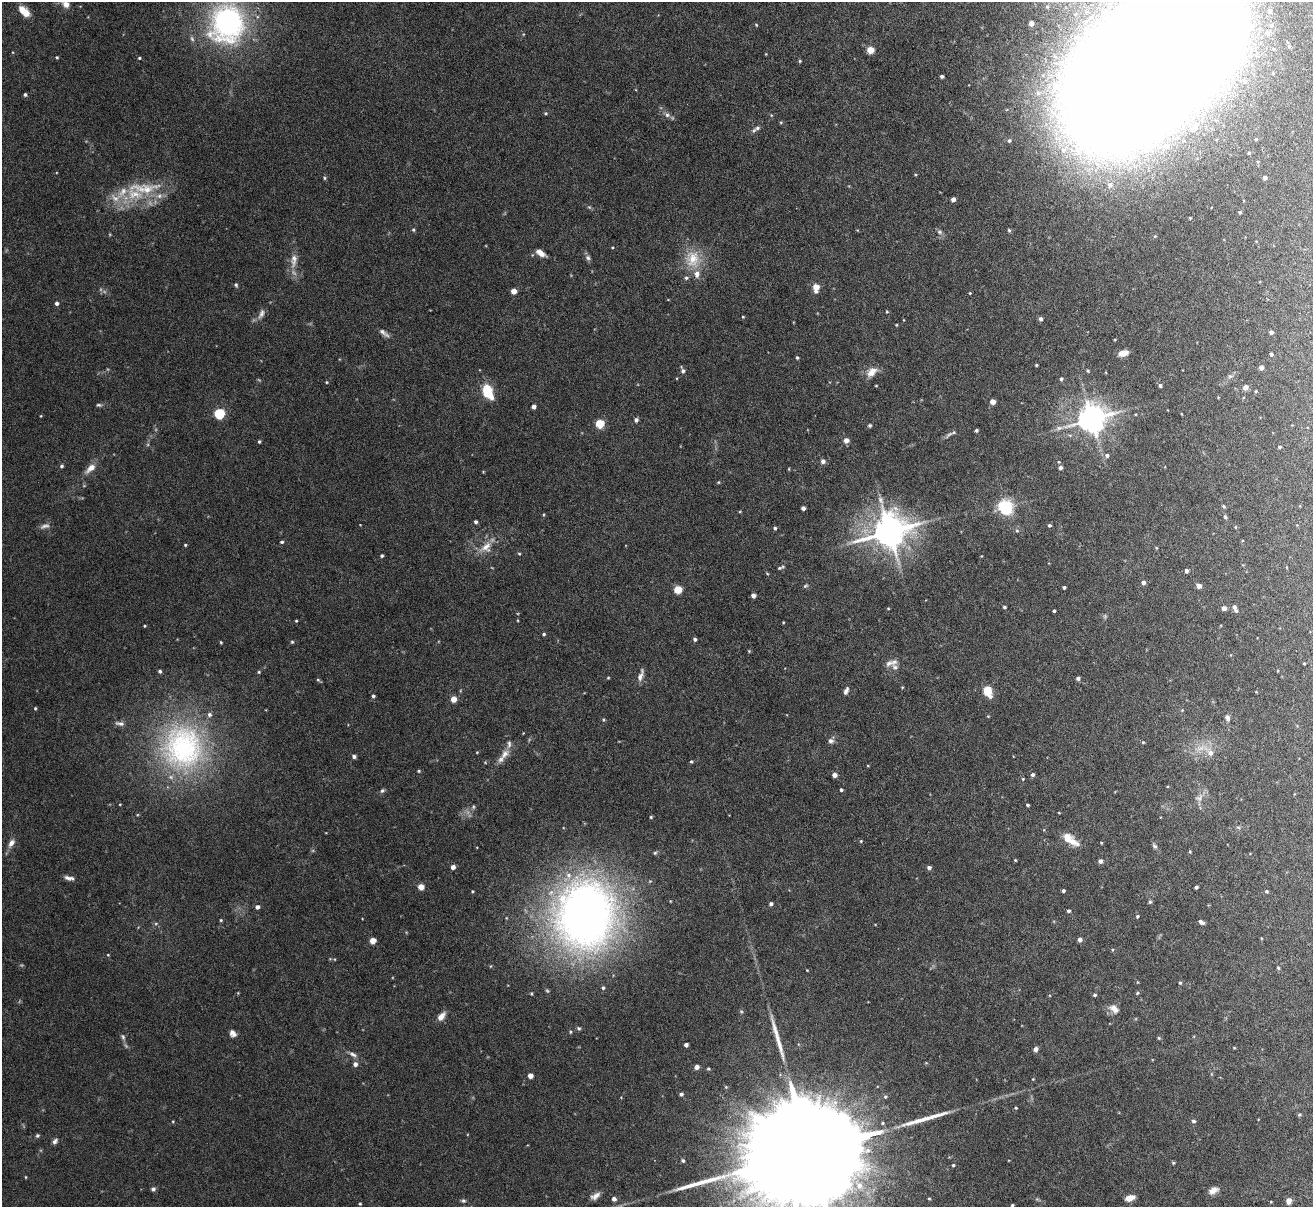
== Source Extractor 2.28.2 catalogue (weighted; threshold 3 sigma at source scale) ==
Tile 10 of 4 x 4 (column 2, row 3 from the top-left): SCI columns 1313-2623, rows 1348-2552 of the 5247 x 5228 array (HDU 1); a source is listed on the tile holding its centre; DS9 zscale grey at full resolution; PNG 1315 x 1209 px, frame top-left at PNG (2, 2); no overlay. Nothing masked; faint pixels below the display range render black.
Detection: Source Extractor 2.28.2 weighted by HDU 2 'WHT'; one run over the whole footprint, this tile lists its part. Background 0.0598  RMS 0.0025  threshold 0.0101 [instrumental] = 3 sigma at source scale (4.09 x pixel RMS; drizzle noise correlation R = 1.36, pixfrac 0.8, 0.05/0.05 arcsec/px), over >= 5 px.
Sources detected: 251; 3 too faint to see at this stretch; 2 long thin detections or spike segments (spike, bleed or trail) — not listed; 13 inside a brighter listed object's ellipse — not listed separately; the other 233 listed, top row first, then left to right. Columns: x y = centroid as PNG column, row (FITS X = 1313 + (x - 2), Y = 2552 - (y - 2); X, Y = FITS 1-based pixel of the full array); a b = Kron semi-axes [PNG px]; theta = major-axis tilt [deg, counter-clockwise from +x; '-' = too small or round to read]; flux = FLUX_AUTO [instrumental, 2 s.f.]
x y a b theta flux
66 4 7 6 - 1.9
1270 11 6 5 - 0.8
24 12 14 7 -44 3.6
227 23 42 37 79 52
1031 23 4 4 - 1.3
756 25 5 4 - 0.21
1271 25 7 6 - 0.7
1268 33 8 7 - 0.95
192 39 8 5 -63 0.59
870 50 6 6 - 2.6
57 57 4 3 - 0.27
139 58 4 3 - 0.27
800 61 4 4 - 0.26
1151 62 130 69 44 2200
942 76 3 3 - 0.49
25 95 4 4 - 0.43
546 113 5 4 - 0.29
667 115 6 6 - 0.65
781 122 5 3 - 0.23
1195 125 9 7 70 0.98
757 128 9 6 23 0.71
1256 139 3 3 - 0.21
1009 141 5 4 - 0.32
1249 153 4 3 - 0.27
324 178 6 4 -89 0.3
1265 178 4 4 - 0.71
1110 185 9 8 - 1.5
144 188 55 15 1 9.5
953 199 4 4 - 1.2
589 207 6 5 - 0.34
1240 212 3 3 - 0.27
1190 218 3 2 - 0.2
413 230 5 4 - 0.32
1009 230 5 4 - 0.31
939 232 8 5 -28 0.57
612 247 4 3 - 0.19
541 253 9 5 -34 2
588 258 8 6 -78 0.65
693 259 26 20 -81 6.7
294 260 21 9 84 2.5
236 285 6 4 -88 0.34
816 287 8 5 87 3
513 291 4 4 - 2.4
970 293 3 3 - 0.19
57 303 5 4 - 0.65
887 312 5 3 - 0.21
261 314 14 7 68 1.1
743 317 4 3 - 0.22
1041 319 5 4 - 0.7
383 332 12 7 -35 0.98
1271 332 4 4 - 0.61
1123 353 9 5 13 1.9
1271 354 4 3 - 0.42
797 358 4 3 - 0.35
1036 365 3 3 - 0.24
1261 367 4 4 - 1.2
683 371 6 6 - 0.62
1088 371 4 3 - 0.26
872 372 14 9 41 2.3
1230 376 7 5 7 0.55
1061 379 4 4 - 0.41
326 382 3 3 - 0.21
1160 385 4 4 - 0.5
876 386 3 2 - 0.17
1246 387 6 5 - 1.3
487 391 10 6 -68 11
1256 391 4 4 - 0.26
993 402 5 5 - 1.3
99 405 7 4 -9 0.4
534 407 4 4 - 0.88
219 413 5 5 - 19
1182 414 4 2 - 0.16
1092 419 9 8 - 340
636 420 5 5 - 0.57
600 424 5 5 - 10
870 425 4 4 - 0.36
976 430 3 3 - 0.41
953 433 6 4 20 0.39
846 440 5 5 - 1.3
259 442 4 3 - 0.33
1279 447 4 4 - 0.37
1107 455 5 5 - 0.56
823 461 5 5 - 0.91
61 466 5 4 - 0.4
91 468 16 7 42 2.1
1060 468 4 4 - 0.68
718 482 4 4 - 0.22
1224 506 5 3 - 0.32
1005 507 6 6 - 63
803 508 4 4 - 0.92
1225 517 5 4 - 0.33
476 522 4 4 - 0.51
1049 525 4 4 - 0.45
45 526 14 6 16 0.95
1235 527 5 3 - 0.17
775 528 5 4 - 0.42
889 531 11 10 - 560
1017 531 6 4 -2 0.32
282 542 4 4 - 0.37
185 545 3 3 - 0.24
486 547 16 13 44 3
519 554 4 4 - 0.26
382 556 4 4 - 0.36
779 568 6 4 17 0.38
1186 571 4 4 - 0.74
767 573 5 3 - 0.21
1143 582 4 4 - 0.88
805 586 7 4 20 0.34
1199 586 4 4 - 1.7
1064 587 3 3 - 0.4
678 589 5 5 - 7
753 595 4 4 - 1.2
1004 607 4 3 - 0.35
1234 607 6 5 - 0.64
888 608 4 3 - 0.19
1224 608 4 4 - 1
1054 611 3 3 - 0.33
296 621 3 3 - 0.23
144 626 3 3 - 0.22
544 634 4 3 - 0.36
695 639 4 4 - 0.55
221 642 4 3 - 0.25
292 642 4 4 - 0.29
749 651 4 3 - 0.21
894 662 10 7 35 1
1304 663 4 2 - 0.18
160 671 5 4 - 0.44
259 672 4 4 - 0.27
641 675 16 6 71 1.2
608 678 4 3 - 0.21
1078 678 4 4 - 0.66
318 680 6 4 -44 0.3
846 691 9 5 67 0.84
988 691 11 8 -67 4.2
373 696 4 4 - 0.38
453 699 4 4 - 3.1
35 708 4 3 - 0.27
1182 710 4 4 - 0.18
1227 718 7 6 - 0.66
603 720 4 3 - 0.23
120 723 13 6 -8 0.9
831 741 7 7 - 0.82
1143 742 4 4 - 0.26
183 747 63 59 89 51
477 752 4 3 - 0.18
1210 753 8 8 - 1.4
504 754 15 9 57 2.1
354 756 5 4 - 0.62
691 761 4 4 - 0.32
485 762 5 3 - 0.19
419 771 5 4 - 0.26
1032 774 5 5 - 0.56
834 775 5 4 - 1.2
1023 779 4 4 - 0.23
841 790 3 3 - 0.38
382 791 6 5 - 0.45
1199 797 13 8 28 1.3
1028 805 3 3 - 0.39
651 817 3 3 - 0.26
1238 827 6 4 -19 0.33
861 841 4 4 - 0.23
1072 842 20 10 -29 2.9
11 843 11 6 60 1.4
1101 843 4 3 - 0.19
1154 846 7 5 -58 0.51
1190 851 4 3 - 0.2
655 853 5 4 - 0.31
1015 860 3 3 - 0.22
1100 861 4 4 - 0.89
453 867 4 4 - 1
929 868 5 4 - 0.64
69 878 12 5 -11 1
421 887 5 5 - 2.2
1196 887 4 3 - 0.42
1063 891 3 3 - 0.47
1266 891 4 4 - 0.35
1150 902 6 4 68 0.35
771 904 4 4 - 0.67
257 907 5 4 - 0.82
1069 911 4 4 - 0.42
586 915 79 67 84 150
1137 916 4 4 - 0.35
221 920 4 3 - 0.25
1201 922 6 4 -31 0.62
1261 938 4 2 - 0.16
1080 939 4 4 - 0.99
373 940 5 4 - 2.4
108 955 4 3 - 0.19
1278 968 5 3 - 0.32
807 970 3 2 - 0.16
1180 983 4 4 - 0.3
1137 993 5 4 - 0.29
1095 995 4 4 - 0.37
1114 1009 13 9 -37 1.7
441 1017 11 6 52 1.8
579 1028 5 4 - 0.35
570 1032 4 4 - 0.26
233 1033 8 7 - 1.1
123 1037 8 5 -73 0.53
1159 1038 5 4 - 0.25
686 1045 4 4 - 0.71
1234 1048 5 3 - 0.19
1036 1049 5 4 - 1.1
353 1054 12 6 -24 0.89
355 1064 5 5 - 1
697 1067 4 4 - 1.1
708 1069 4 3 - 0.26
530 1076 4 4 - 2.1
726 1087 4 4 - 0.21
681 1094 4 3 - 0.45
885 1097 5 5 - 0.42
1016 1108 4 3 - 0.24
1299 1114 4 4 - 0.31
173 1121 4 3 - 0.19
1193 1121 5 5 - 0.51
37 1135 5 5 - 0.38
55 1141 8 5 42 0.75
810 1151 81 20 14 21000
683 1161 4 4 - 0.41
1173 1163 5 4 - 0.28
953 1165 4 4 - 0.27
26 1177 4 3 - 0.2
859 1185 15 9 -54 3.3
153 1189 6 5 - 0.54
1213 1190 12 7 28 1.5
595 1196 13 6 33 1.3
929 1198 5 3 - 0.23
1130 1198 11 6 18 1.7
614 1199 5 4 - 0.94
463 1201 6 5 - 0.44
1289 1201 7 6 - 1.2
360 1204 3 3 - 0.24
1012 1205 3 3 - 0.35
Isophote crosses this tile's border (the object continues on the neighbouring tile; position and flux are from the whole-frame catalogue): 3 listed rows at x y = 1151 62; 810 1151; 1012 1205